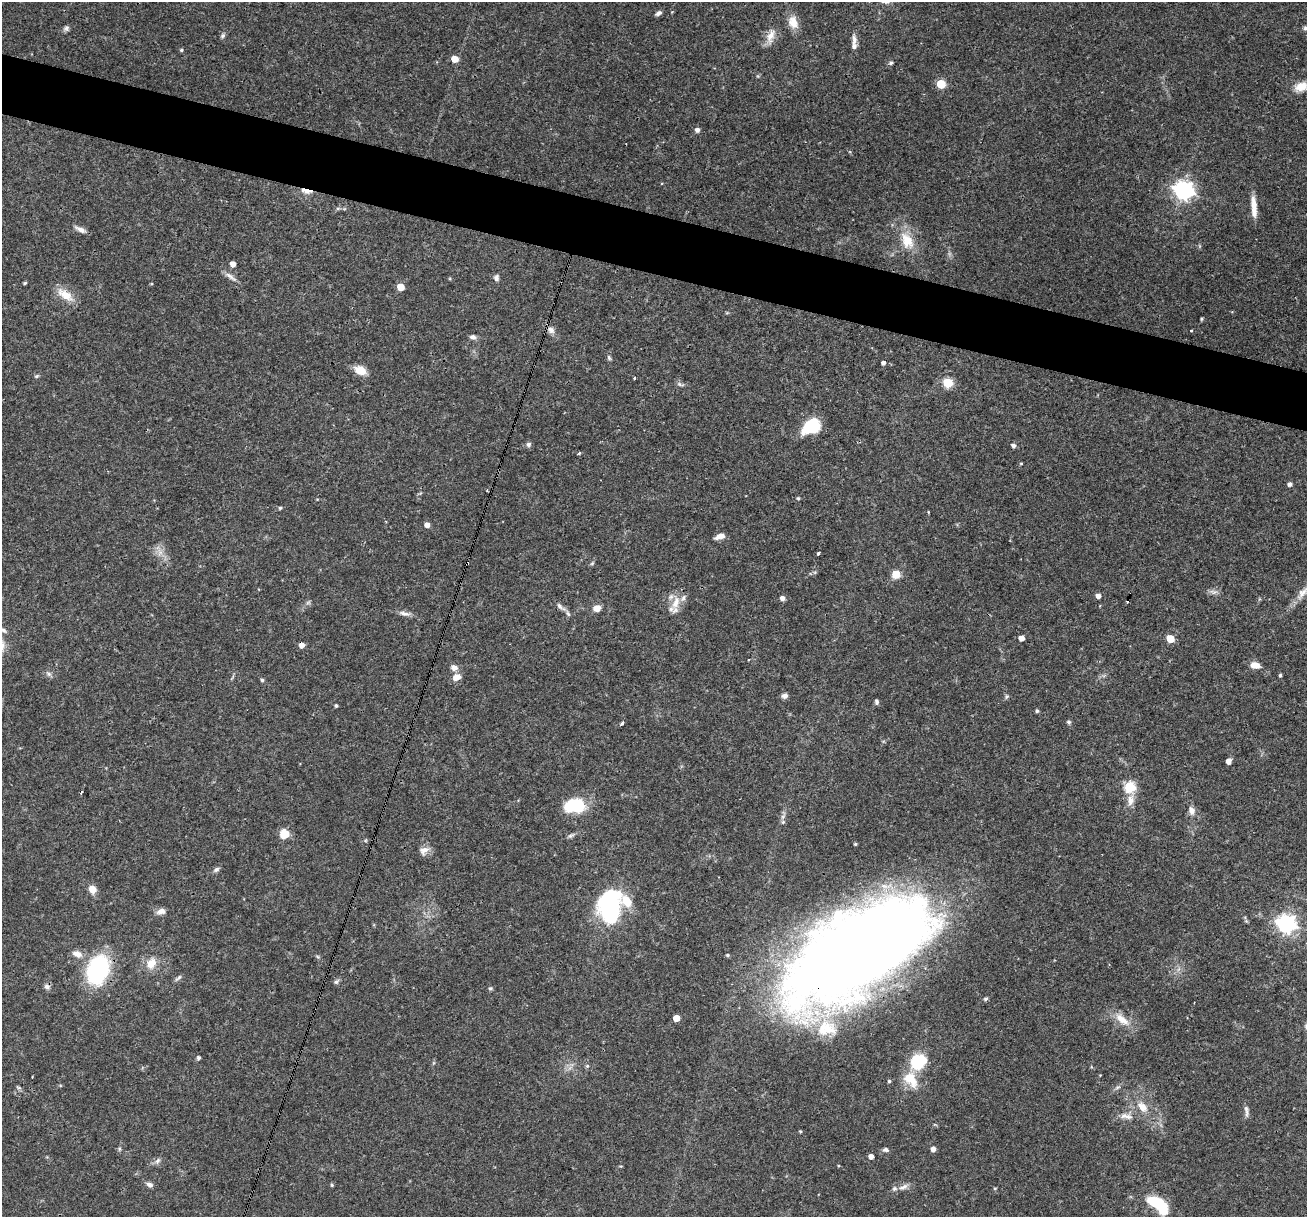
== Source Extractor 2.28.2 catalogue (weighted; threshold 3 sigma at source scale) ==
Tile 11 of 4 x 4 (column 3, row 3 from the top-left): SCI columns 2611-3915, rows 1467-2681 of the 5220 x 5237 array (HDU 1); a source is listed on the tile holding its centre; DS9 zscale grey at full resolution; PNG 1309 x 1219 px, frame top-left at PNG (2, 2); no overlay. Shown black and unused: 5% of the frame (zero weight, under 3 of 4 exposures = <1% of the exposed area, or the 3 px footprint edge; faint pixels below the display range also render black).
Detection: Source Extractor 2.28.2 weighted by HDU 2 'WHT'; one run over the whole footprint, this tile lists its part. Background 0.0569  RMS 0.0032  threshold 0.0144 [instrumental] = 3 sigma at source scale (4.5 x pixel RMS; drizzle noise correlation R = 1.50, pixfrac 1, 0.05/0.05 arcsec/px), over >= 5 px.
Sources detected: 136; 2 inside a brighter object's white glare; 3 cosmic-ray / hot-pixel residue — not listed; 6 inside a brighter listed object's ellipse — not listed separately; the other 125 listed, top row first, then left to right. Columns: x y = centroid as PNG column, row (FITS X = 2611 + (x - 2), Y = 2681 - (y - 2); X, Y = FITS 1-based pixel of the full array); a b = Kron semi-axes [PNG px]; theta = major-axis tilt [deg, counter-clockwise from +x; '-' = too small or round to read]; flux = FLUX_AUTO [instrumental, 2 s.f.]
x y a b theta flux
658 13 8 5 29 0.96
793 22 17 12 -71 3.9
66 28 8 6 43 0.89
1306 28 8 5 -13 0.78
223 36 7 5 47 0.71
770 36 23 10 73 3.6
854 39 15 6 -83 1.8
181 50 5 4 - 0.46
454 59 5 5 - 4.8
891 62 6 5 - 0.64
941 84 5 5 - 13
1301 87 17 11 19 4.1
697 130 5 5 - 1.2
1183 190 8 7 - 160
307 191 12 5 -11 4
1254 207 26 6 -85 4.2
80 229 14 6 -27 1.7
907 241 26 16 -63 7.8
233 264 5 4 - 2.4
230 277 20 5 -35 1.7
496 278 9 7 81 1.1
25 283 4 3 - 0.49
400 287 5 5 - 6.1
65 295 25 11 -35 5.1
1202 319 4 3 - 0.4
551 330 11 9 -38 1.7
1191 331 3 2 - 0.44
473 337 8 6 -11 1.1
609 358 7 5 -58 0.62
883 363 4 4 - 1.2
360 370 13 9 -25 4.2
37 376 6 5 - 0.49
635 378 3 3 - 0.67
948 383 5 5 - 19
680 384 10 5 -22 0.83
811 427 16 11 33 17
528 444 7 6 - 0.86
1013 445 6 5 - 0.99
579 453 5 3 - 0.38
1021 463 5 3 - 0.3
1290 484 4 4 - 1.2
798 498 4 4 - 0.41
280 508 4 4 - 0.43
928 512 4 3 - 0.27
427 525 5 5 - 1.9
720 536 12 6 16 1.9
160 553 13 7 90 2.3
818 553 4 3 - 1.2
592 563 6 5 - 0.48
896 574 5 5 - 10
1213 592 13 6 -5 1.2
1302 593 23 10 50 4.1
1098 596 5 4 - 1.8
782 598 5 4 - 1.5
676 602 22 10 72 4.3
561 607 19 6 -38 1.7
597 608 9 8 - 2.4
404 613 17 6 -10 1.6
3 630 8 5 -30 0.78
1021 638 5 4 - 2.5
1170 638 5 5 - 7.6
301 645 5 5 - 2
748 660 2 2 - 0.33
1255 665 9 7 -9 3.2
454 667 8 7 - 1.8
48 674 9 6 -39 1
1280 675 4 4 - 0.47
457 677 10 7 25 2.7
262 680 5 4 - 0.63
785 696 7 6 - 1.2
1007 696 6 5 - 0.62
876 702 6 4 -84 0.73
336 706 4 3 - 0.55
1037 711 4 4 - 0.61
1069 722 6 5 - 0.62
622 723 3 3 - 2.2
1228 761 5 4 - 2.2
1129 787 6 6 - 24
1130 800 17 9 78 3
574 806 20 13 3 16
1192 811 13 8 -70 1.9
783 822 6 5 - 0.64
284 834 8 8 - 5.8
571 835 10 5 31 0.82
366 840 5 3 - 0.31
855 844 4 3 - 0.47
424 850 13 10 35 2.3
216 869 8 6 33 0.92
93 889 7 6 - 3.7
610 909 25 21 -86 39
161 911 11 7 17 1.6
1286 924 7 7 - 150
857 951 139 59 32 560
77 954 13 8 -21 2.5
727 955 5 4 - 0.58
151 963 16 12 60 4.3
98 970 22 16 70 43
179 978 11 5 39 0.78
336 982 8 5 34 0.72
47 986 9 7 -16 1.1
490 988 6 5 - 0.5
985 999 6 5 - 0.58
676 1018 5 5 - 4
1122 1019 26 10 -40 5.1
198 1058 4 4 - 0.75
918 1061 16 14 42 14
587 1066 5 5 - 0.48
911 1079 25 16 -56 7.6
889 1081 4 4 - 0.53
18 1087 9 4 -29 0.55
1117 1087 8 5 20 0.78
1142 1107 18 11 -51 4.5
1246 1111 17 4 -84 1.2
1126 1116 20 8 -9 2.6
800 1131 4 3 - 0.36
119 1149 6 4 -90 0.48
933 1149 4 4 - 1.6
886 1150 8 5 -4 0.93
871 1156 4 4 - 1.7
158 1161 10 6 53 1
149 1184 9 6 -30 1.2
332 1185 5 4 - 0.41
903 1187 15 6 24 1.7
995 1189 4 4 - 0.36
1157 1203 20 9 -29 16
Overlapping masked pixels (flux is a lower limit): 4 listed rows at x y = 307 191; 301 645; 857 951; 98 970
Isophote crosses this tile's border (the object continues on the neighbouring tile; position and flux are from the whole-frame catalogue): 3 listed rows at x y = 1306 28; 1301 87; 3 630